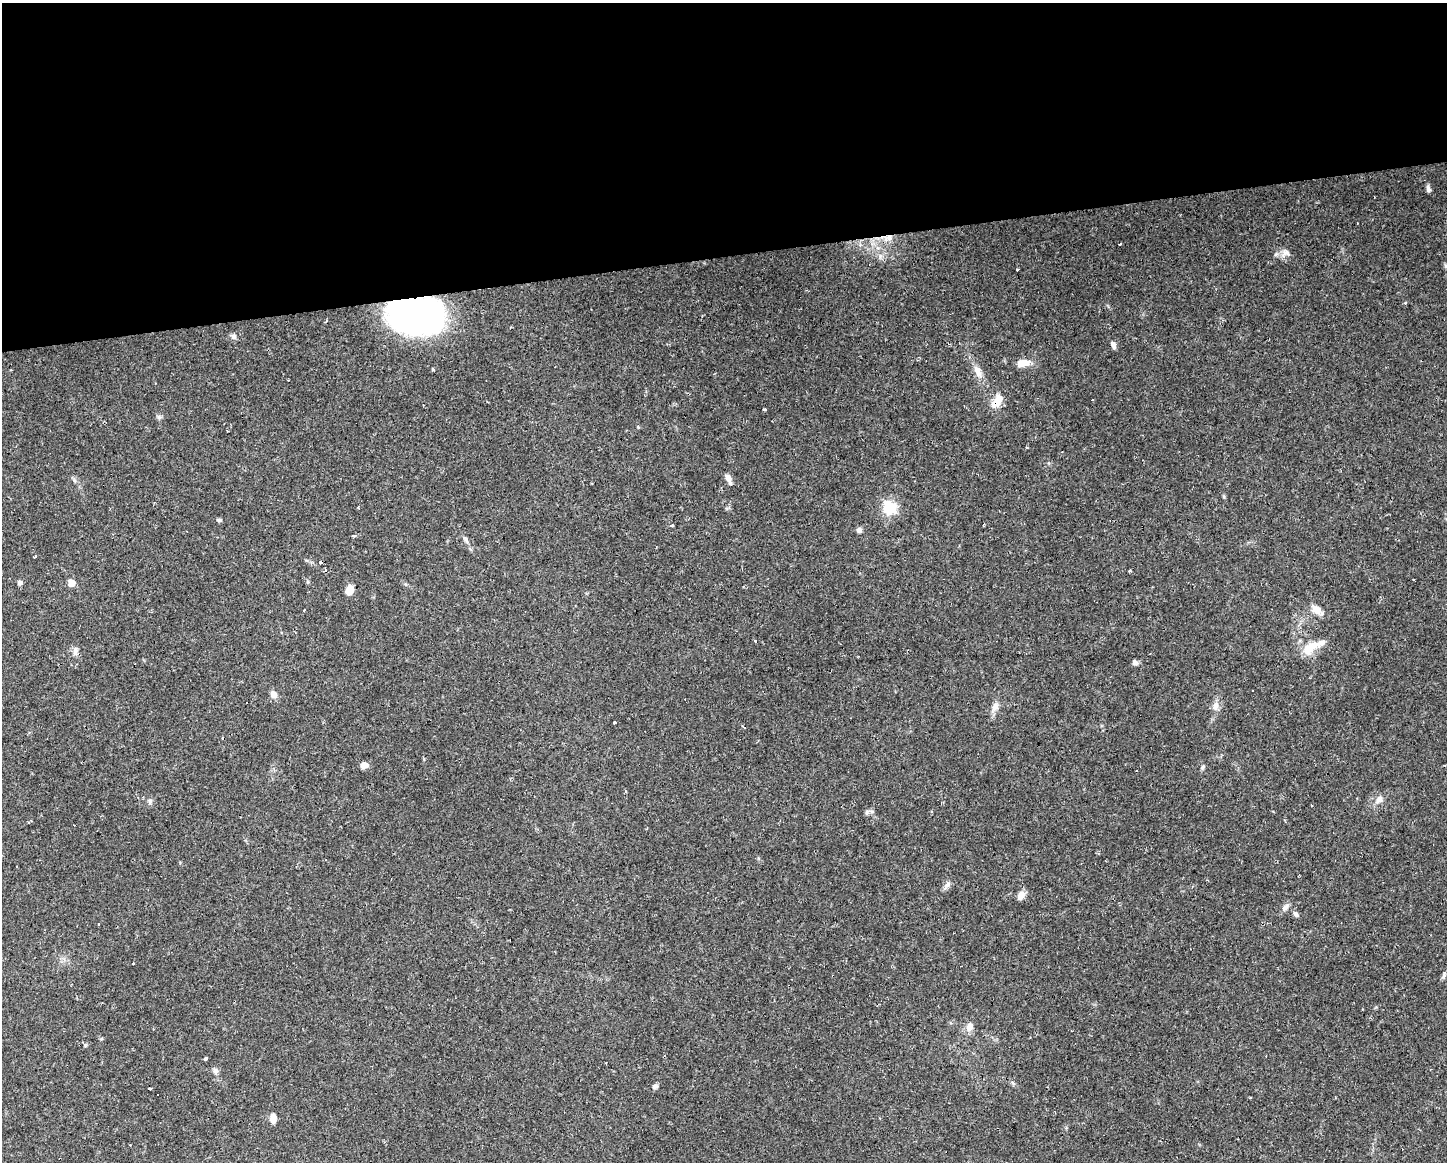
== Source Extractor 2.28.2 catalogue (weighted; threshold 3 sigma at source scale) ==
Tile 2 of 3 x 4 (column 2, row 1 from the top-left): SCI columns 1497-2941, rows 3482-4641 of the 4396 x 4641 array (HDU 1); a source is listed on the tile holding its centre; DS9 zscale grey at full resolution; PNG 1449 x 1164 px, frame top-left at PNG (2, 3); no overlay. Shown black and unused: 22% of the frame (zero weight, under 2 of 3 exposures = <1% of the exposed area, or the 3 px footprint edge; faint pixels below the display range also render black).
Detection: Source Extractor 2.28.2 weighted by HDU 2 'WHT'; one run over the whole footprint, this tile lists its part. Background 0.0625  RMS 0.0054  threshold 0.0244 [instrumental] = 3 sigma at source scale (4.5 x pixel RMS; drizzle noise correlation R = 1.50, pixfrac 1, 0.0396/0.0396 arcsec/px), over >= 5 px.
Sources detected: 74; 12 cosmic-ray / hot-pixel residue — not listed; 1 inside a brighter listed object's ellipse — not listed separately; the other 61 listed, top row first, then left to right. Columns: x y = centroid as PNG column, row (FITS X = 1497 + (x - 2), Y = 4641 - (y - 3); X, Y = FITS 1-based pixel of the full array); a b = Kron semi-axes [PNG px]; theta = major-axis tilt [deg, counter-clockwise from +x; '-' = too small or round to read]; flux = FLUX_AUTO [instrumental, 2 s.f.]
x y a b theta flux
1428 189 8 5 -84 1.6
887 238 14 8 18 5.1
1120 244 3 3 - 4.4
1286 253 13 9 22 3.3
1017 269 3 3 - 1.1
1405 303 5 3 - 0.49
416 315 39 23 -1 230
234 336 7 7 - 1.6
1113 345 9 5 -70 2
1022 363 14 8 8 6.3
433 369 3 3 - 3.2
978 372 22 8 -65 5.6
997 401 18 9 57 7.9
764 409 4 2 - 0.89
159 417 6 6 - 1.1
638 427 4 3 - 1.1
227 431 3 2 - 0.46
728 478 12 6 -66 3.1
889 507 7 6 - 65
359 508 4 2 - 0.51
219 520 7 4 -8 0.99
984 524 3 2 - 0.92
859 530 7 7 - 1.4
353 536 3 2 - 1.1
466 539 11 4 -55 1.6
35 556 3 2 - 1.3
1130 571 4 3 - 0.56
1413 579 2 2 - 0.67
20 582 7 5 -15 1.2
71 583 5 5 - 6.8
743 586 4 3 - 0.48
350 590 9 7 74 5.8
304 610 3 2 - 0.55
1316 610 16 9 -34 4.7
755 641 3 2 - 1.3
1311 647 25 11 37 9.3
75 651 14 7 79 2.4
1135 662 7 6 - 1.6
273 694 7 6 - 3.7
1215 706 11 8 81 3.2
995 707 12 8 64 3.2
614 722 3 3 - 0.81
364 765 8 6 14 3.2
1202 767 8 4 56 0.91
1379 799 11 8 54 3.1
150 801 7 6 - 1.3
1312 805 3 2 - 0.6
867 812 8 5 46 1.2
948 885 9 6 53 2
1021 895 10 7 63 4
1285 907 12 7 51 2.2
1296 914 8 6 -57 1.4
133 964 3 3 - 0.86
1444 975 11 4 68 1.3
969 1027 11 9 71 3.6
205 1059 3 3 - 3
215 1071 7 7 - 1.5
655 1087 7 6 - 1.4
149 1089 4 3 - 2.3
1250 1098 4 3 - 0.44
273 1118 11 7 -88 3.2
Overlapping masked pixels (flux is a lower limit): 3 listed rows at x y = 887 238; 416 315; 997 401
Unlisted compact peaks at least as high as the median listed source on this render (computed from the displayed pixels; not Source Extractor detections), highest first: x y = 1224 497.